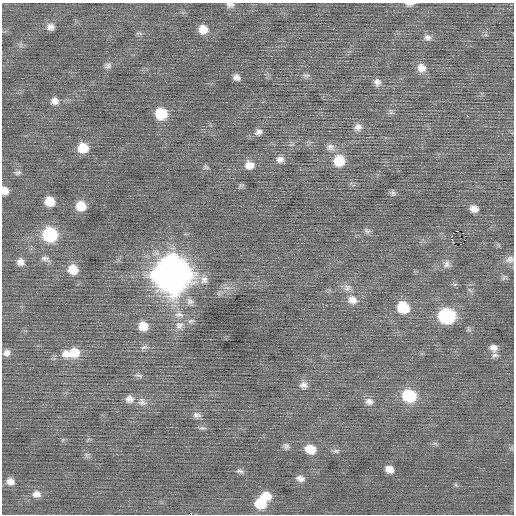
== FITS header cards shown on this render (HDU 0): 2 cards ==
NAXIS1  =                  512 / Axis length
NAXIS2  =                  512 / Axis length

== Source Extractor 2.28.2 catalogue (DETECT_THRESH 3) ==
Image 512 x 512 px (HDU 0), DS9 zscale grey, 1 PNG px = 1 image px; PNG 516 x 516 px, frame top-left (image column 1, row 512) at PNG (2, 3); no overlay
Background -5.22e-04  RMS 0.76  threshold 2.29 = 3 sigma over >= 5 px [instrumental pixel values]
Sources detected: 74; all 74 listed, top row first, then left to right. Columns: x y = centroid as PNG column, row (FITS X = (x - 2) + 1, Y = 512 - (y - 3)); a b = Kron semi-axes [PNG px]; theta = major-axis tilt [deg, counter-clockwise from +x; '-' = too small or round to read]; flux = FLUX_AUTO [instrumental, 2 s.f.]
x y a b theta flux
410 4 10 4 2 200
230 5 11 7 -5 200
50 27 9 8 - 270
203 29 9 9 - 610
139 33 9 3 -11 64
427 37 9 9 - 220
108 66 9 7 26 180
421 68 11 11 - 430
306 75 11 4 0 120
236 77 6 5 - 230
377 82 10 8 -78 240
55 101 10 9 - 300
391 113 7 4 -18 100
161 114 9 9 - 1700
467 116 2 2 - 300
358 127 10 9 - 280
258 132 9 7 24 210
330 147 10 9 - 260
83 148 10 9 - 940
280 159 10 8 10 260
339 161 11 11 - 1400
249 165 10 9 - 480
206 167 7 5 -44 97
18 173 10 5 9 120
5 191 8 6 -79 410
393 193 8 5 -80 120
49 201 8 8 - 910
81 206 9 9 - 890
474 209 9 7 -18 340
367 231 11 5 -34 130
458 231 3 2 - 1300
50 235 11 10 - 4100
452 240 3 2 - 6.7
45 259 12 7 -13 220
510 259 12 9 19 260
20 262 9 8 - 290
447 264 11 9 71 260
73 269 11 10 - 760
172 274 15 14 - 110000
204 280 12 10 -68 360
347 287 10 9 - 270
470 290 9 3 -45 85
352 300 13 11 -22 490
403 308 11 9 -27 1800
179 315 14 8 -8 350
447 316 11 10 - 5700
179 325 13 11 44 420
143 326 10 9 - 760
144 347 10 5 14 160
493 348 10 9 - 280
6 353 9 8 - 240
74 353 12 11 - 930
66 354 11 10 - 430
495 355 9 6 5 160
139 376 11 4 -11 130
303 385 10 9 - 260
409 396 12 10 -18 2700
129 399 11 10 - 320
142 402 12 11 - 310
369 402 11 9 -19 270
197 415 11 8 -6 200
202 428 10 4 -2 120
154 432 2 2 - 58
286 446 9 7 -19 160
310 449 11 9 -19 890
336 451 8 6 15 120
389 469 8 6 -27 360
240 471 10 5 -6 140
300 478 10 7 -16 260
10 481 9 8 - 340
36 494 10 9 - 320
266 496 12 9 -12 740
260 503 11 10 - 1300
191 514 4 2 - 490
At the frame edge (FLAGS 8, measured only in part): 5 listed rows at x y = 410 4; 230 5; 5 191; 510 259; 191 514